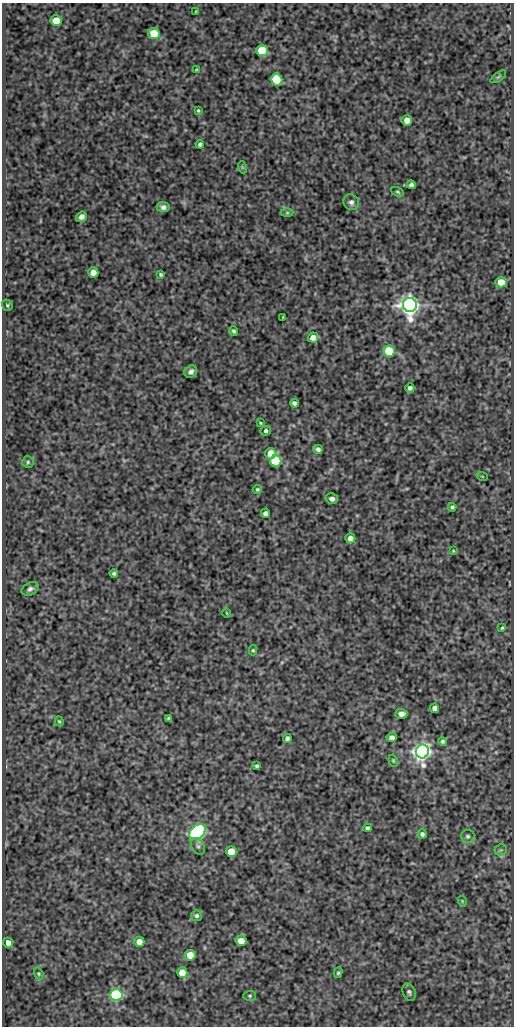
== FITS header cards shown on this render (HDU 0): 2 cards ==
NAXIS1  =                  512
NAXIS2  =                 1024

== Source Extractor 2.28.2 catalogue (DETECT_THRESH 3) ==
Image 512 x 1024 px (HDU 0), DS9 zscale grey, 1 PNG px = 1 image px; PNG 516 x 1028 px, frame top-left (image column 1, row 1024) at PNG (2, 3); each listed source drawn as its Kron ellipse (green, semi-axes under 4 px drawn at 4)
Background 76.5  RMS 0.5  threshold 1.5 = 3 sigma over >= 5 px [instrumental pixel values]
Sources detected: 76; all 76 listed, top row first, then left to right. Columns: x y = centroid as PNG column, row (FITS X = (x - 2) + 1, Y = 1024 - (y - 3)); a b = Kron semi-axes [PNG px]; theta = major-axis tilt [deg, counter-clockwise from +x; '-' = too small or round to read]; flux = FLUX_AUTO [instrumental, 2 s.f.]
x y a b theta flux
196 11 3 2 - 27
56 20 5 5 - 620
154 34 6 5 - 1200
262 51 6 5 - 2000
196 70 3 3 - 34
498 77 9 4 35 54
277 80 6 5 - 3200
198 110 3 3 - 38
407 120 5 5 - 340
200 144 4 4 - 77
242 167 6 4 -71 37
411 185 4 4 - 84
398 192 6 3 -27 45
351 202 8 7 - 130
163 207 6 5 - 120
287 213 6 4 0 47
81 217 6 5 - 130
93 273 5 5 - 300
161 274 3 3 - 51
501 282 5 5 - 480
7 305 6 5 - 54
410 305 7 7 - 29000
283 317 3 2 - 20
234 331 5 4 - 66
313 338 5 5 - 290
389 351 6 5 - 2000
191 372 7 5 39 160
410 388 5 4 - 96
294 403 4 4 - 120
260 423 3 2 - 34
266 431 5 4 - 79
318 449 5 4 - 100
271 453 5 5 - 540
276 461 6 6 - 2900
28 462 6 5 - 63
482 476 5 3 - 28
257 489 5 4 - 53
332 499 6 5 - 150
452 507 4 4 - 56
265 513 4 4 - 130
350 538 5 5 - 160
453 551 4 4 - 33
114 573 4 3 - 66
30 589 9 6 28 110
227 613 5 3 - 27
502 628 4 3 - 39
253 650 5 4 - 44
435 708 5 4 - 140
401 714 6 5 - 150
169 718 4 3 - 43
59 721 5 4 - 43
392 737 5 4 - 150
287 738 4 4 - 110
443 741 5 4 - 68
422 752 7 6 - 23000
393 761 6 4 -69 44
257 766 3 3 - 51
367 828 4 4 - 83
198 832 9 6 42 14000
422 834 5 5 - 85
468 836 7 6 - 76
198 846 9 6 -61 96
501 850 6 5 - 59
231 852 5 5 - 1100
462 901 5 3 - 31
196 916 5 5 - 64
241 941 5 5 - 430
139 942 5 5 - 410
8 943 5 5 - 230
190 955 5 5 - 590
182 973 5 5 - 560
338 973 5 4 - 50
39 974 6 4 -71 44
409 992 9 6 -68 88
116 995 6 6 - 6000
250 996 6 5 - 55